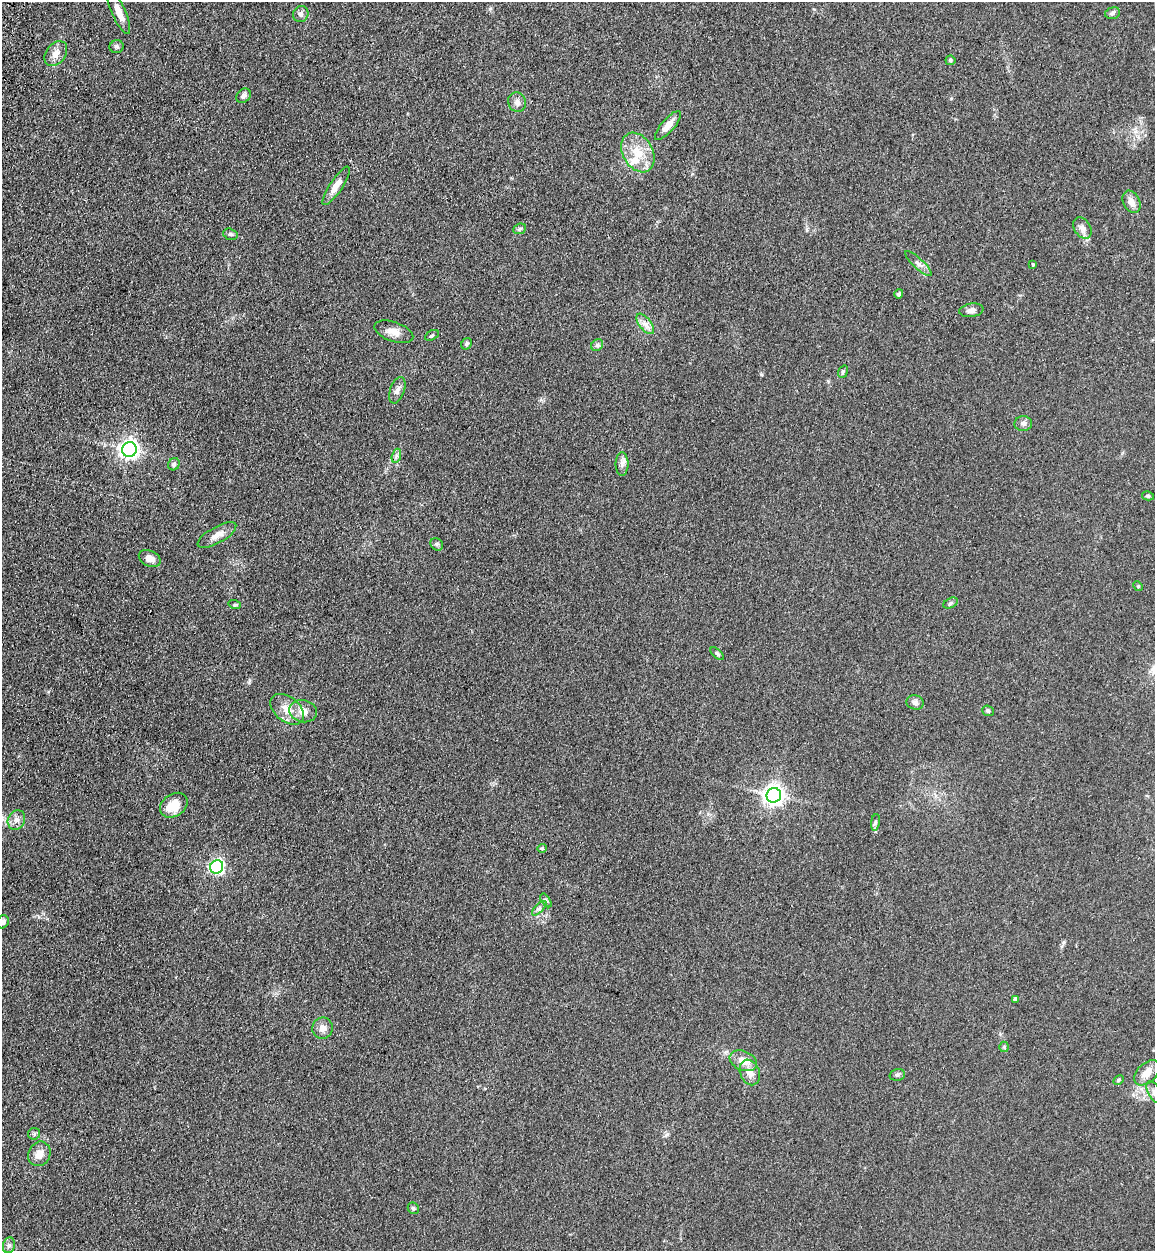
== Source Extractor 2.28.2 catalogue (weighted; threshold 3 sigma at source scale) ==
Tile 11 of 4 x 4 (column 3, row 3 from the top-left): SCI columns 2665-3817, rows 1285-2533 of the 5209 x 5064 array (HDU 1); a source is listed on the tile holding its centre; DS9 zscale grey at full resolution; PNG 1157 x 1253 px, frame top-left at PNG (2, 2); each listed source drawn as its Kron ellipse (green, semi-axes under 4 px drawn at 4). Shown black and unused: <1% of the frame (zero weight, under 3 of 4 exposures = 6% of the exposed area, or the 3 px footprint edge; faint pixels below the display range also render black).
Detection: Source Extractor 2.28.2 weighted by HDU 2 'WHT'; one run over the whole footprint, this tile lists its part. Background 0.135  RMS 0.0077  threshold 0.0348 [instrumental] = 3 sigma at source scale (4.5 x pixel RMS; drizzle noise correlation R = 1.50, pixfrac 1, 0.05/0.05 arcsec/px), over >= 5 px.
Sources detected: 66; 1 inside a brighter listed object's ellipse — not listed separately; the other 65 listed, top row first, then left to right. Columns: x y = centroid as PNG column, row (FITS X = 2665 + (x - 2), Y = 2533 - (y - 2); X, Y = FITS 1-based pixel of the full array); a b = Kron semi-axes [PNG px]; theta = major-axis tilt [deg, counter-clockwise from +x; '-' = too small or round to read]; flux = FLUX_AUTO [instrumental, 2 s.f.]
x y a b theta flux
119 12 24 7 -66 8.9
1113 13 7 5 17 1.9
301 14 8 7 - 2.6
117 47 7 6 - 1.7
56 54 14 9 52 5.9
950 60 5 5 - 1.6
244 96 8 6 44 2.7
517 102 10 9 - 3.5
668 125 18 6 49 7
638 153 21 15 -60 17
336 186 22 6 57 7.4
1131 202 12 8 -63 5.3
1082 228 12 8 -57 4.1
520 229 6 5 - 1.4
230 234 7 5 -16 1.6
918 264 18 5 -43 3.5
1033 265 3 2 - 0.77
899 294 5 4 - 1.9
971 310 12 6 8 3.7
645 324 12 6 -51 4.3
394 332 20 9 -19 7.1
432 335 7 4 28 1.3
466 344 6 5 - 1.3
597 345 6 5 - 1.6
843 372 6 4 69 1.3
397 390 14 7 70 3.7
1023 423 9 7 4 2.9
129 449 7 7 - 370
396 456 7 4 72 1.8
174 464 6 5 - 2.1
622 464 12 6 90 3.4
1148 496 6 4 -12 1
217 535 22 8 30 6.5
437 544 7 5 -42 1.4
150 558 11 7 -26 5.6
1138 586 5 4 - 0.85
950 603 7 5 28 1.3
235 605 6 4 -18 0.93
717 654 8 4 -43 1.4
915 702 8 7 - 2.9
287 709 19 12 -39 11
303 711 14 11 -15 7.7
988 711 6 5 - 1.4
774 795 7 7 - 440
174 805 15 11 34 18
16 820 10 8 62 4.4
875 822 8 4 82 1.5
542 848 5 4 - 0.91
217 867 7 6 - 170
546 900 8 4 -55 1.3
539 908 9 3 45 1.8
3 922 7 5 63 3.2
1015 999 4 3 - 1.9
322 1028 11 10 - 5.1
1004 1047 5 5 - 0.97
743 1061 14 9 -22 8.5
750 1072 13 9 -68 6.9
1147 1073 15 9 44 8
897 1075 8 5 14 1.6
1118 1080 5 4 - 1.1
1154 1092 12 6 -61 3.1
34 1134 6 5 - 1.4
39 1154 13 11 60 7
413 1208 6 5 - 1.2
9 1245 8 6 74 2.2
Isophote crosses this tile's border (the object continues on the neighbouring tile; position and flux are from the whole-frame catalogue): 2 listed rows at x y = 3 922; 1154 1092